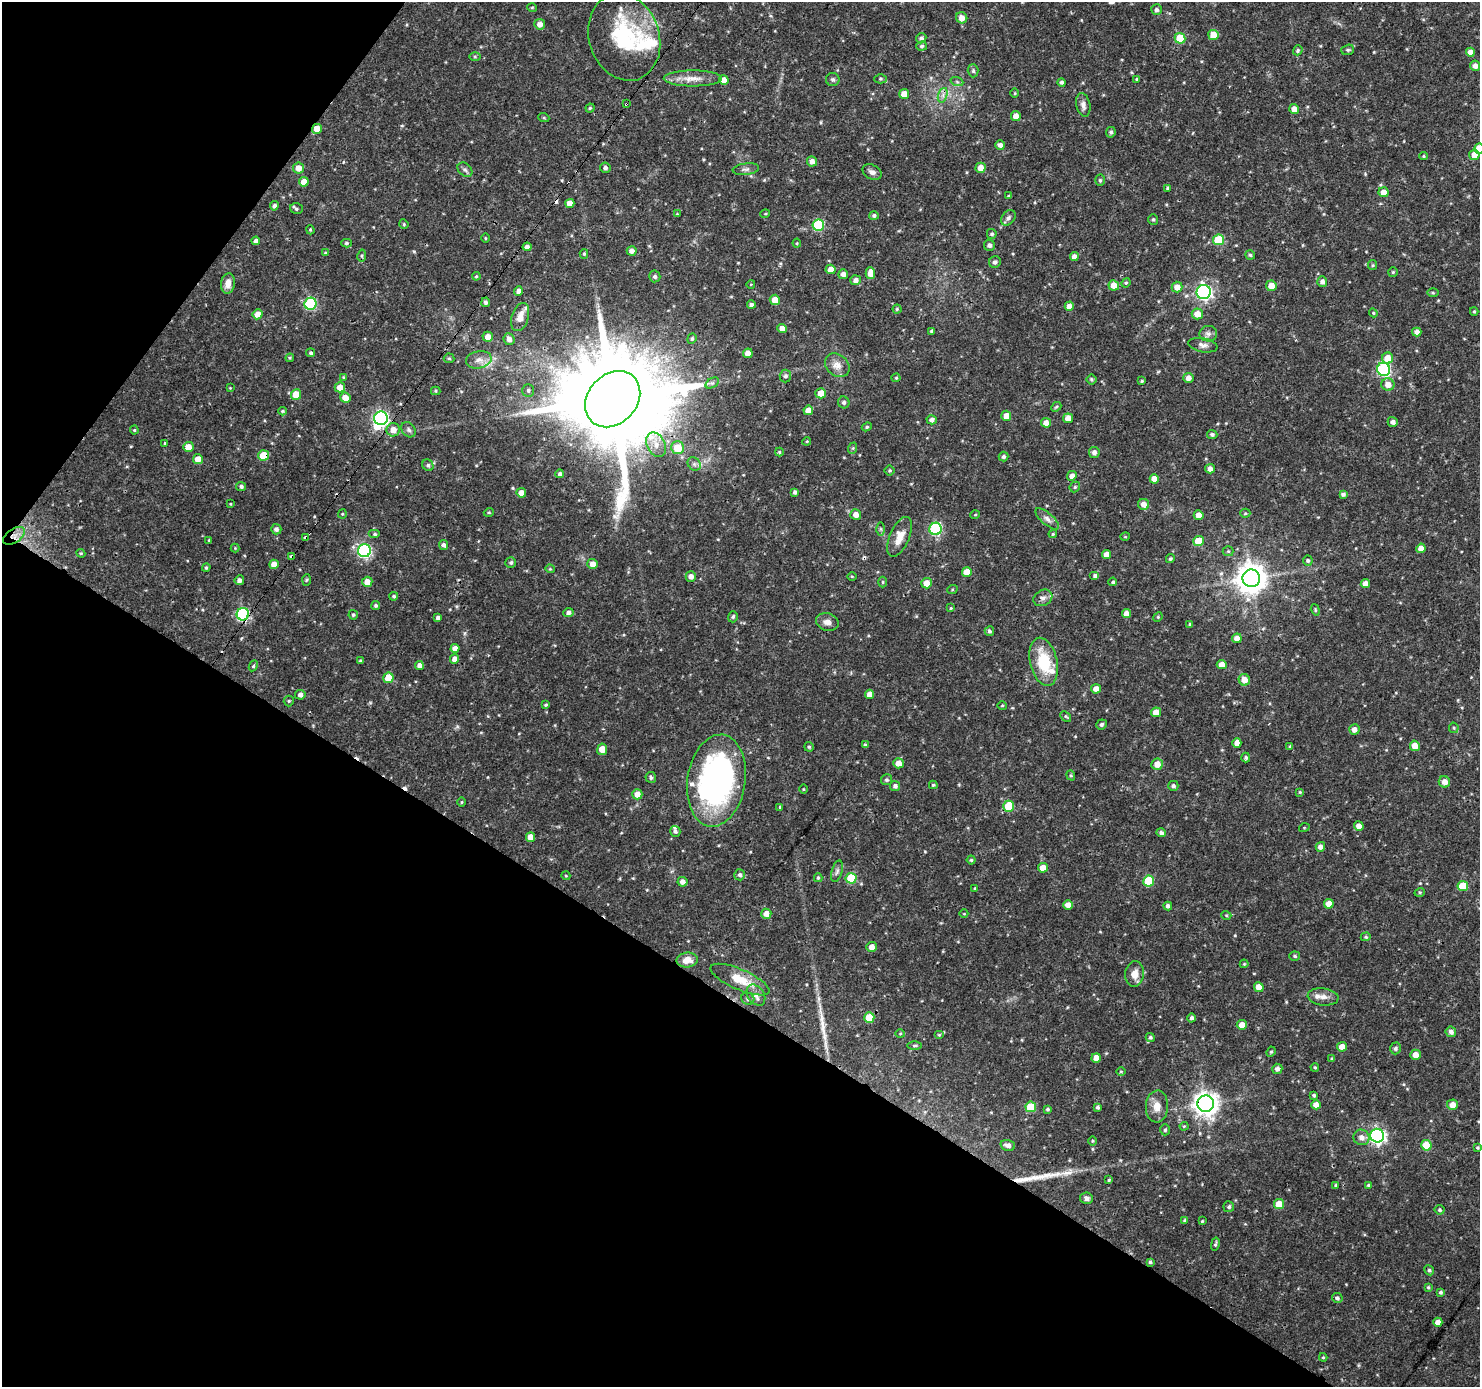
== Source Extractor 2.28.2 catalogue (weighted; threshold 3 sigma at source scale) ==
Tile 9 of 4 x 4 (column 1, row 3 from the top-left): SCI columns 5-1482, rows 1573-2957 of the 5923 x 5981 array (HDU 1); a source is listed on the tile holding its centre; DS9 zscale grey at full resolution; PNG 1482 x 1389 px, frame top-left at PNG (2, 2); each listed source drawn as its Kron ellipse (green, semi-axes under 4 px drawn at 4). Shown black and unused: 33% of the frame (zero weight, under 3 of 4 exposures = <1% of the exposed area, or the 3 px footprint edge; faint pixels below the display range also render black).
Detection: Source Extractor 2.28.2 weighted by HDU 2 'WHT'; one run over the whole footprint, this tile lists its part. Background 0.0337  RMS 0.0023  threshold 0.0102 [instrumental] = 3 sigma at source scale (4.5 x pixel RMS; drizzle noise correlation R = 1.50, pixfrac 1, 0.0396/0.0396 arcsec/px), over >= 5 px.
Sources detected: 382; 1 inside a brighter object's white glare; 7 cosmic-ray / hot-pixel residue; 2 long thin detections or spike segments (spike, bleed or trail) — neither listed nor drawn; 6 inside a brighter listed object's ellipse — not listed separately; the other 366 listed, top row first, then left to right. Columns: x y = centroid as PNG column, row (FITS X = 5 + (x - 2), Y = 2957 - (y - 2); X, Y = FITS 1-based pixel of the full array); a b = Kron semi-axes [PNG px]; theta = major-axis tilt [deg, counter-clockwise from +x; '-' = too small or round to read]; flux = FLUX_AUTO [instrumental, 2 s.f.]
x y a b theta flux
532 7 5 3 - 0.22
1156 10 5 5 - 0.64
962 18 6 5 - 2
540 24 5 5 - 1.2
1213 35 5 5 - 3.3
624 37 44 35 -72 20
921 38 5 5 - 0.65
1180 38 5 5 - 8
922 46 5 4 - 0.4
1298 50 5 4 - 0.44
1348 50 6 5 - 0.4
1470 52 4 4 - 1.8
475 56 6 4 -1 0.3
1475 66 5 5 - 1.3
973 71 6 5 - 0.46
693 78 29 8 0 2.9
880 79 6 4 0 0.32
1137 79 3 3 - 0.25
724 80 5 5 - 2
833 80 6 6 - 0.51
957 82 6 4 -19 0.38
1062 82 4 4 - 0.52
1015 93 5 3 - 0.21
904 94 5 5 - 2.5
943 95 7 4 72 0.76
626 104 3 3 - 0.25
1083 105 12 7 -79 1.1
590 108 4 4 - 0.32
1294 109 5 5 - 1.7
1016 116 5 5 - 1.7
544 118 5 3 - 0.25
317 129 5 5 - 2.5
1111 132 5 4 - 0.47
1000 145 5 4 - 1
1479 149 5 5 - 3.5
1474 155 5 5 - 1.8
1423 156 4 4 - 0.26
812 161 5 5 - 1.3
299 168 5 5 - 1.8
605 168 5 5 - 0.61
981 168 5 5 - 2.1
746 169 13 5 6 0.78
465 170 8 6 -41 0.65
872 172 10 7 -28 0.98
1100 180 5 5 - 0.35
304 182 5 4 - 2.7
1168 188 3 3 - 0.37
1384 192 5 5 - 2.3
1009 196 4 3 - 0.35
570 203 4 4 - 1.9
274 206 4 4 - 0.67
296 209 6 5 - 0.44
677 214 4 4 - 0.22
765 214 5 3 - 0.2
874 216 5 4 - 0.48
1008 218 9 6 50 0.68
1153 219 5 5 - 0.41
404 224 5 4 - 0.26
818 225 6 5 - 18
310 230 4 3 - 0.25
992 234 5 5 - 0.44
485 238 5 3 - 0.2
1218 240 5 5 - 9.6
256 241 4 4 - 0.68
346 243 5 4 - 0.37
797 243 4 4 - 0.24
989 245 5 5 - 0.82
527 247 4 4 - 0.89
632 251 5 4 - 1.1
325 253 4 3 - 0.24
584 254 5 4 - 0.31
362 255 6 4 80 0.34
1250 255 5 4 - 0.34
1074 257 4 4 - 1.3
995 262 6 5 - 0.68
1373 265 5 4 - 0.28
831 269 5 4 - 1.8
1393 272 5 5 - 0.31
870 273 6 5 - 1.9
843 274 5 5 - 1.1
476 276 4 3 - 0.26
655 276 6 5 - 0.49
856 280 5 5 - 1
1322 281 5 5 - 0.81
228 283 10 7 80 2
1126 283 5 4 - 0.28
751 284 4 3 - 0.16
1114 285 5 5 - 2.3
1271 286 5 5 - 2.5
1177 287 5 5 - 1.8
518 291 5 4 - 0.93
1204 292 7 7 - 59
1433 293 5 3 - 0.28
775 300 5 5 - 2.2
486 302 5 4 - 0.58
311 304 6 6 - 22
751 305 4 4 - 0.52
1069 306 4 4 - 1.7
897 309 4 4 - 0.28
1474 311 4 4 - 0.27
1373 313 4 4 - 0.25
258 314 5 5 - 2.3
1197 314 6 5 - 2.3
520 317 14 8 73 2.3
782 329 5 4 - 1.7
932 331 4 3 - 0.43
1417 332 4 4 - 1.2
1208 334 9 8 - 0.95
488 337 5 5 - 1.9
509 339 6 5 - 1.2
692 339 5 4 - 0.35
1203 345 15 7 -10 1.1
311 353 4 4 - 0.45
748 353 5 4 - 2
290 358 4 4 - 0.25
449 358 5 5 - 0.33
1388 358 6 5 - 3.3
479 360 13 8 11 1.7
837 365 13 10 -41 2
1384 369 6 6 - 32
785 376 6 5 - 0.65
344 377 4 4 - 0.22
896 378 4 4 - 0.26
1188 378 5 5 - 1.2
1091 379 5 5 - 0.34
1142 381 4 3 - 0.27
712 383 7 4 32 0.56
1388 384 6 6 - 1.9
340 387 5 5 - 2.2
230 388 3 3 - 0.16
528 390 6 6 - 0.55
436 391 4 4 - 0.26
821 393 5 5 - 2.4
296 395 5 5 - 4.5
345 398 5 5 - 1.9
613 399 31 24 48 5700
844 402 6 5 - 0.6
1056 407 5 4 - 0.32
808 410 5 4 - 2.1
282 411 4 3 - 0.28
1006 416 5 5 - 1.7
381 418 7 6 - 55
1068 418 5 5 - 1.9
932 420 5 4 - 0.72
1393 422 5 4 - 0.8
1046 423 5 5 - 1.9
867 427 5 4 - 0.35
134 430 4 4 - 0.27
393 430 7 6 - 2
409 430 8 6 -53 0.66
1212 434 5 4 - 0.48
807 441 4 3 - 0.22
165 443 3 3 - 0.26
656 445 13 9 -64 2.2
188 447 5 5 - 2.4
678 448 6 6 - 4.9
853 448 6 3 71 0.31
779 452 4 4 - 0.3
1094 452 5 5 - 1
264 455 5 5 - 4.6
1004 456 5 5 - 0.53
198 459 5 5 - 1.9
694 464 7 6 - 0.61
428 465 6 5 - 0.46
1210 469 5 4 - 1.2
890 470 5 5 - 0.33
560 474 4 4 - 0.49
1072 476 5 4 - 1.3
1154 479 5 4 - 1.9
241 486 5 4 - 0.53
1075 487 6 5 - 0.36
795 492 4 4 - 0.62
521 493 5 5 - 1.5
1343 494 4 4 - 0.59
230 504 4 3 - 0.18
1144 504 5 5 - 1.6
489 512 5 3 - 0.24
1245 513 5 4 - 0.29
342 514 4 4 - 0.23
856 514 5 5 - 1.5
975 515 5 3 - 0.18
1199 515 5 5 - 1.8
1047 519 15 6 -41 1.1
276 529 5 5 - 0.68
881 529 6 4 -89 0.35
935 529 6 6 - 27
375 534 6 4 0 0.4
1053 534 4 3 - 0.24
14 536 12 7 33 1.9
900 537 21 9 67 2.9
1125 537 5 3 - 0.19
306 538 4 3 - 2.2
209 540 3 3 - 0.21
1199 541 5 5 - 5
444 545 5 4 - 0.66
235 548 4 4 - 0.21
1421 548 5 4 - 1.7
364 551 6 6 - 39
1228 551 5 5 - 0.3
81 553 4 4 - 0.24
1106 555 4 4 - 1.8
292 557 3 3 - 1.5
1170 559 5 4 - 0.42
1308 560 5 5 - 0.43
511 562 5 5 - 0.45
274 564 4 4 - 1.9
593 564 5 5 - 1.7
206 568 4 4 - 0.35
550 569 4 4 - 0.23
967 572 5 5 - 2.9
1095 575 5 4 - 0.62
691 576 5 5 - 1.1
852 576 5 3 - 0.2
1251 578 9 9 - 340
239 580 5 4 - 0.73
306 580 6 4 87 0.27
367 582 5 5 - 1.9
883 582 5 3 - 0.25
1113 582 4 4 - 0.35
926 583 5 5 - 2.2
1365 584 4 4 - 1.7
952 590 5 3 - 0.23
394 596 4 3 - 0.35
1043 598 10 7 29 1.1
376 605 4 4 - 0.4
951 608 4 3 - 0.21
1315 610 6 4 -72 0.3
568 613 5 4 - 0.79
243 614 6 6 - 28
1126 614 4 4 - 1.8
353 615 5 4 - 0.4
733 617 6 5 - 0.39
1158 617 5 4 - 0.26
438 618 4 4 - 0.66
827 622 11 8 -16 1.4
1190 624 4 3 - 0.33
989 631 5 4 - 0.54
1237 638 5 5 - 1.7
455 648 4 4 - 1.3
454 659 5 4 - 1.3
360 661 3 3 - 0.34
1044 662 24 13 -77 9.2
419 665 4 4 - 1.1
1222 665 5 4 - 1.8
253 666 6 4 62 0.36
388 678 5 5 - 4.4
1244 680 6 5 - 2.1
1096 689 5 4 - 1.6
870 694 4 4 - 1.7
300 695 5 5 - 0.83
289 701 5 5 - 0.35
546 705 4 3 - 0.28
1002 706 5 3 - 0.23
1156 712 5 5 - 2.1
1066 716 6 4 -43 0.28
1101 724 5 5 - 0.52
1454 728 5 4 - 0.32
1354 730 5 5 - 1.3
1237 743 5 4 - 1.5
865 745 4 4 - 0.35
1290 746 4 3 - 0.31
1415 746 5 5 - 2.2
809 747 5 4 - 0.33
602 749 6 5 - 2.9
1246 757 5 3 - 0.37
898 763 5 5 - 2
1157 764 6 5 - 2.2
1071 775 5 4 - 0.3
651 777 5 5 - 0.54
886 780 5 5 - 0.45
716 781 46 29 81 66
1444 782 6 5 - 1.5
933 785 4 3 - 0.33
895 786 5 5 - 0.74
1173 786 5 5 - 0.58
803 789 5 3 - 0.2
1300 792 4 4 - 0.22
637 794 5 5 - 1.9
462 802 5 3 - 0.22
1009 806 5 5 - 6.9
780 807 4 3 - 0.22
1359 826 5 4 - 1.7
1304 828 5 3 - 0.19
675 831 5 5 - 0.56
1161 833 5 4 - 0.57
530 837 5 4 - 1.8
1320 847 5 4 - 1
971 860 4 4 - 0.31
1043 868 5 5 - 2.5
837 871 11 5 73 0.68
740 875 5 5 - 0.59
566 876 4 3 - 0.19
818 878 4 4 - 0.3
851 878 5 5 - 10
1149 881 5 5 - 10
682 882 5 5 - 1.1
1463 886 5 5 - 6.9
975 888 3 3 - 0.21
1420 892 5 3 - 0.26
1329 904 5 5 - 2.4
1068 905 5 4 - 1.8
1168 906 4 4 - 0.69
766 914 5 5 - 1.8
964 914 4 3 - 0.17
1226 915 5 3 - 0.2
1366 937 5 4 - 0.27
872 947 5 5 - 1.7
1295 956 5 4 - 0.35
687 960 10 7 6 2.3
1244 964 4 4 - 0.23
1134 974 13 9 84 2
740 980 32 10 -24 5.6
1259 987 5 4 - 2.3
756 995 11 8 -55 1.4
1323 997 15 8 -7 1.7
748 999 7 6 - 0.64
869 1017 5 5 - 5
1192 1018 4 4 - 0.57
1242 1025 5 5 - 2.1
1451 1032 5 5 - 0.83
900 1034 5 3 - 0.21
939 1035 5 4 - 0.29
1150 1037 4 4 - 0.44
915 1045 7 3 1 0.36
1342 1047 5 4 - 2.2
1395 1048 6 5 - 0.48
1271 1052 5 4 - 0.33
1415 1055 5 5 - 1.8
1096 1058 4 4 - 2
1332 1059 4 3 - 0.36
1315 1067 4 3 - 0.28
1277 1069 5 5 - 0.95
1121 1072 5 3 - 0.24
1314 1095 3 3 - 0.4
1206 1104 8 8 - 190
1316 1105 5 4 - 1.8
1452 1105 5 5 - 1.9
1157 1106 16 11 87 2.5
1031 1107 5 5 - 6.9
1098 1107 4 4 - 0.49
1047 1109 4 4 - 0.33
1184 1126 4 4 - 0.24
1165 1130 5 5 - 0.39
1377 1136 7 7 - 60
1361 1137 8 7 - 1.3
1092 1141 5 3 - 0.23
1008 1145 7 5 -17 1
1426 1145 5 5 - 5.2
1477 1148 4 4 - 0.31
1109 1180 4 3 - 0.24
1336 1185 4 3 - 0.28
1368 1185 3 3 - 0.27
1086 1198 6 5 - 0.92
1279 1204 5 5 - 4.3
1229 1207 5 5 - 0.47
1440 1210 5 5 - 0.43
1185 1220 4 4 - 0.31
1202 1221 3 3 - 0.19
1215 1244 6 3 78 0.37
1150 1262 4 3 - 0.41
1429 1270 5 4 - 0.43
1428 1287 4 4 - 0.29
1441 1292 4 4 - 0.43
1337 1298 5 5 - 0.5
1438 1322 4 4 - 1.7
1323 1357 4 4 - 0.25
Overlapping masked pixels (flux is a lower limit): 11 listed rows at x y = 626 104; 317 129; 613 399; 381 418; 264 455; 14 536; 306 538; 292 557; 243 614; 716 781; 1206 1104
Isophote crosses this tile's border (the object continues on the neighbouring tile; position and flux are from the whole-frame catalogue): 1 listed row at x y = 1479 149